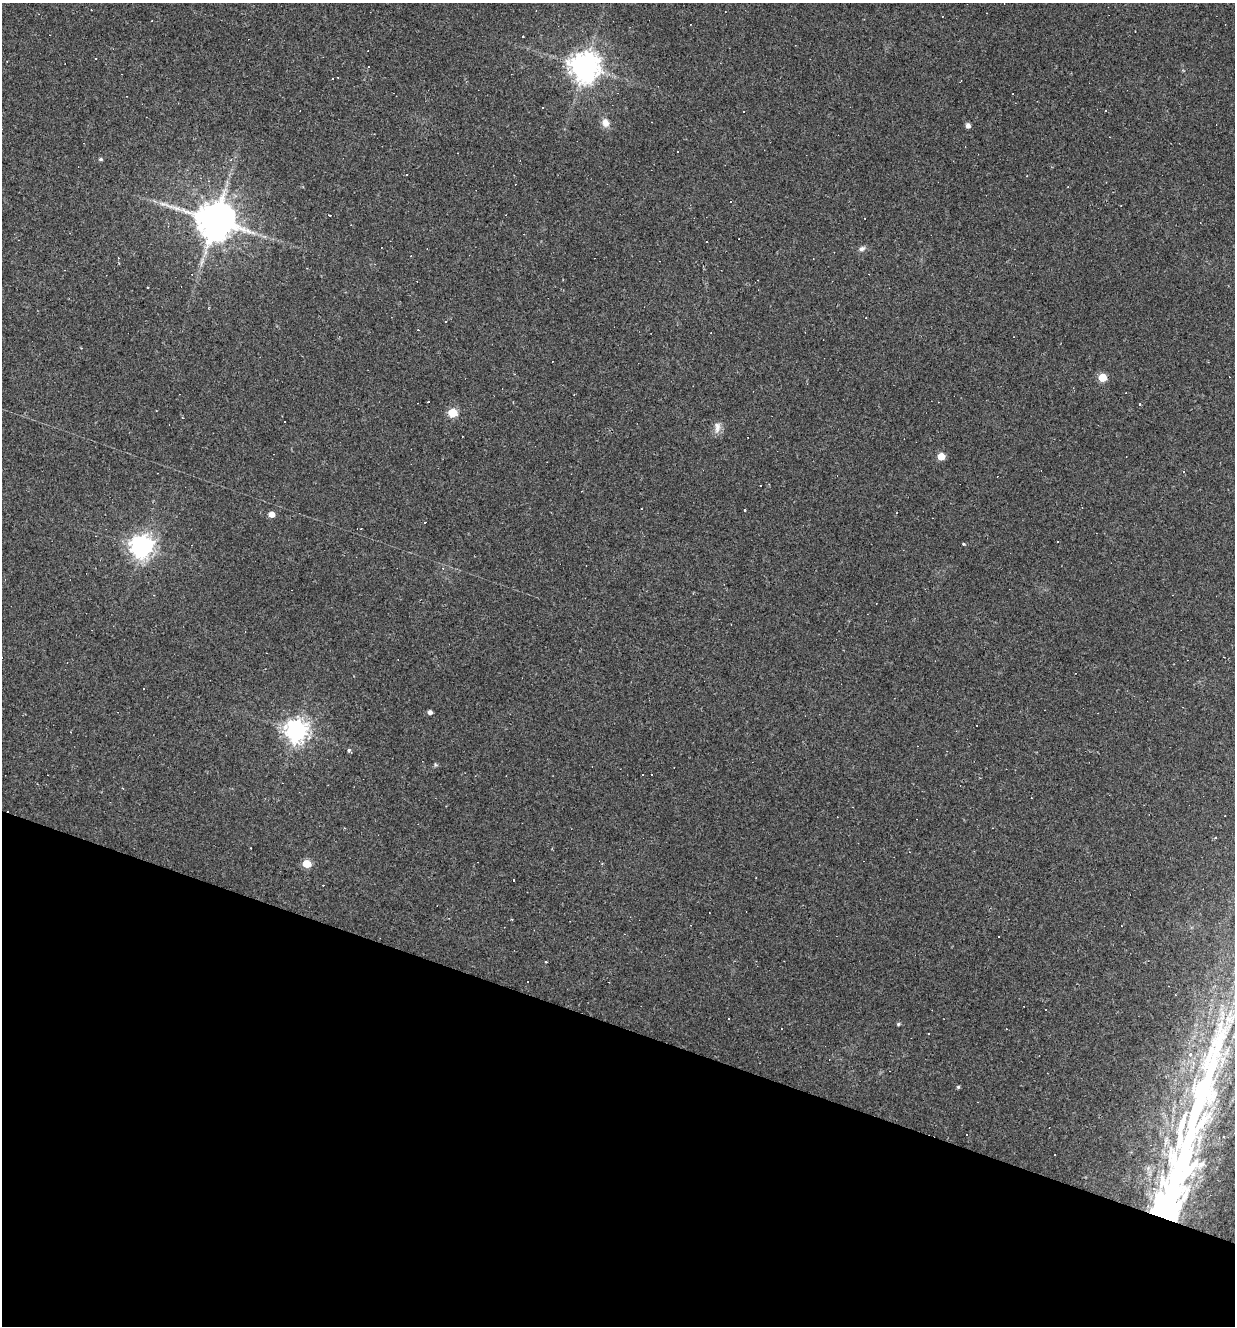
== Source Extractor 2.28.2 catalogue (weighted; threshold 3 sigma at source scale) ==
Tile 15 of 4 x 4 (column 3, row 4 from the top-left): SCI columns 2592-3824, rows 1-1324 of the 5310 x 5295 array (HDU 1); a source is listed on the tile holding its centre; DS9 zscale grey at full resolution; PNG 1237 x 1328 px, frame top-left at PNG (2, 3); no overlay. Shown black and unused: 23% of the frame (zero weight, under 2 of 3 exposures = <1% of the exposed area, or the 3 px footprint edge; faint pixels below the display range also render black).
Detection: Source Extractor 2.28.2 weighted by HDU 2 'WHT'; one run over the whole footprint, this tile lists its part. Background 0.108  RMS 0.0078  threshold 0.0349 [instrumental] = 3 sigma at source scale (4.5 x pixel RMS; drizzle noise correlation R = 1.50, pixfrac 1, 0.05/0.05 arcsec/px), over >= 5 px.
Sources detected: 71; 2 inside a brighter object's white glare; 30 cosmic-ray / hot-pixel residue — not listed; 1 inside a brighter listed object's ellipse — not listed separately; the other 38 listed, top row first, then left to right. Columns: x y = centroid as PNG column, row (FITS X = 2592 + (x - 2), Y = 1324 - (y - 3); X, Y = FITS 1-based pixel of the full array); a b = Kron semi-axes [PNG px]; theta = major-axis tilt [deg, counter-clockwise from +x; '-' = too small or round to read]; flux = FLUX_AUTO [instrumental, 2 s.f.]
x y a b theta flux
523 37 3 3 - 0.95
585 67 10 10 - 930
543 108 3 2 - 0.91
743 111 3 3 - 3.1
605 123 11 8 -70 5.6
968 126 6 5 - 2.4
101 159 5 4 - 1.1
231 160 4 4 - 0.85
731 201 3 3 - 17
215 220 12 11 - 2000
706 242 3 2 - 0.81
862 249 9 6 20 2.6
445 321 3 3 - 17
1102 377 5 5 - 23
452 413 5 5 - 29
717 427 17 9 88 5.2
941 456 5 5 - 14
760 485 3 2 - 0.95
745 510 3 3 - 1.3
272 514 5 5 - 6.5
963 544 4 3 - 1.2
141 546 9 7 32 620
430 712 4 4 - 2.8
296 730 8 7 - 610
349 750 3 3 - 7.2
122 788 3 3 - 0.64
1215 838 3 3 - 1.6
307 864 5 5 - 20
999 937 2 2 - 0.72
546 962 3 2 - 1.2
898 1024 4 4 - 1.1
928 1033 3 3 - 1.2
1190 1054 3 3 - 8.9
958 1087 4 4 - 1
967 1135 3 2 - 0.56
1223 1137 4 3 - 0.96
1176 1174 36 25 38 130
1165 1209 21 11 68 630
Overlapping masked pixels (flux is a lower limit): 1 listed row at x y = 1165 1209
Unlisted compact peaks at least as high as the median listed source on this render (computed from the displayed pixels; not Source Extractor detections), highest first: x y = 435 765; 148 287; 511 919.